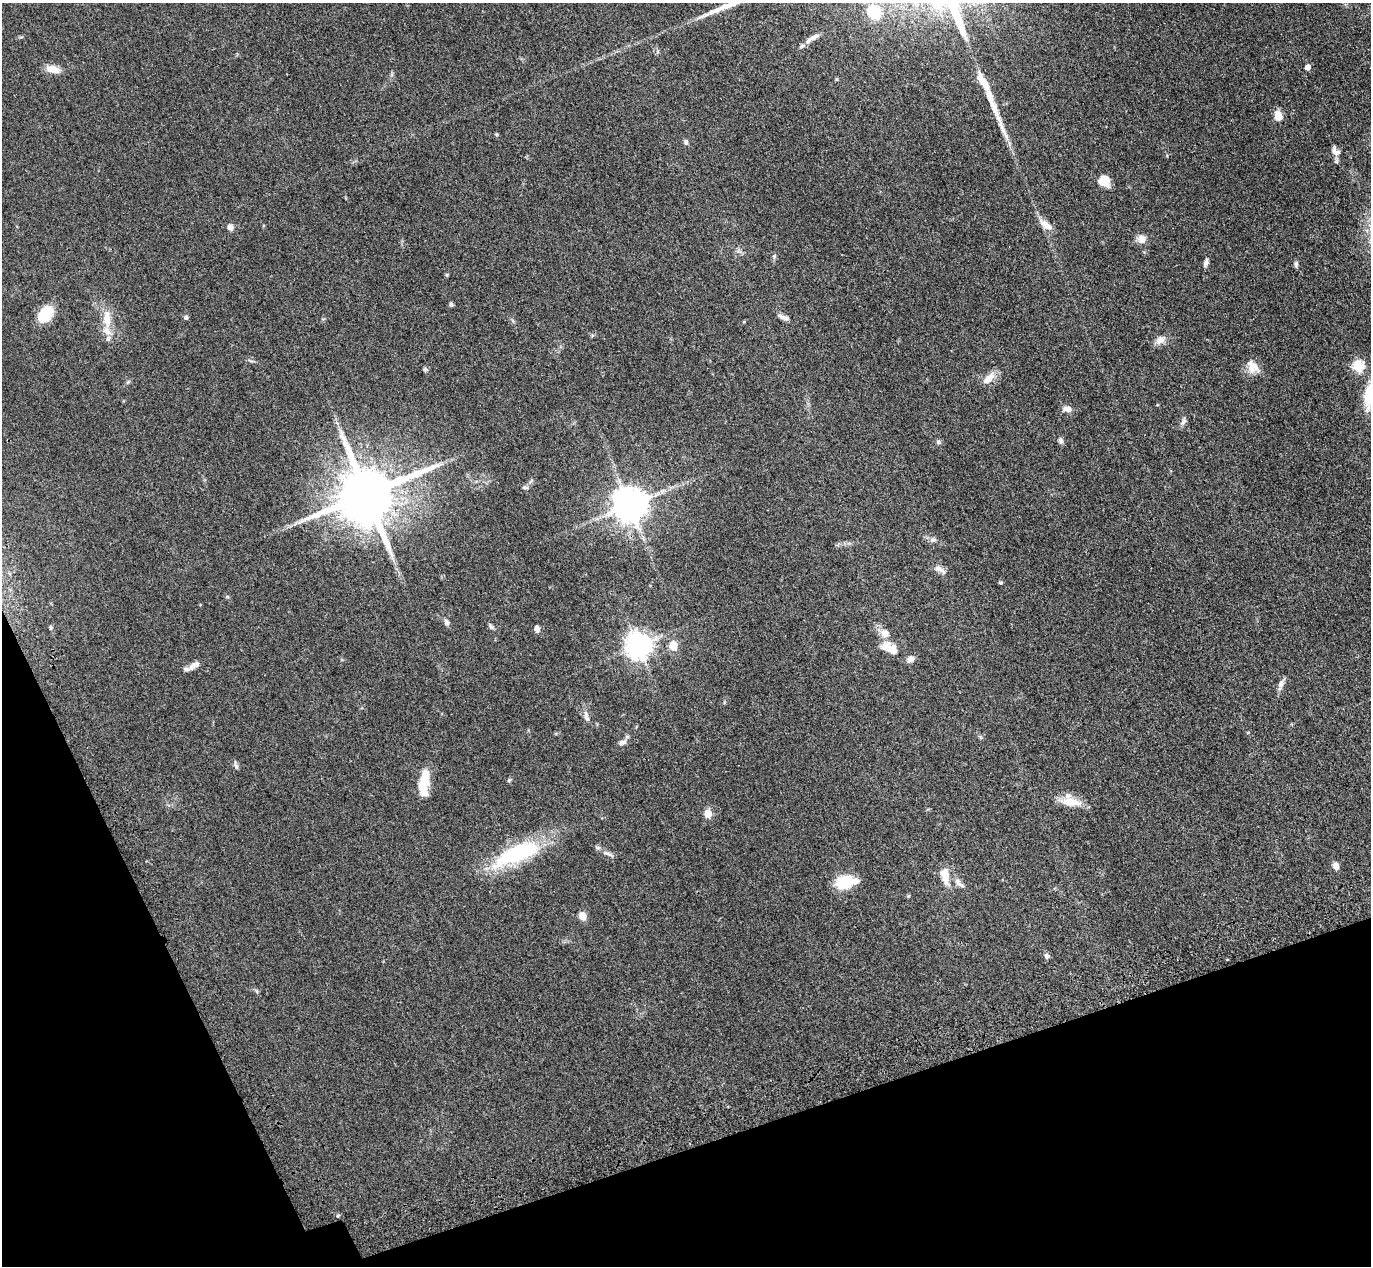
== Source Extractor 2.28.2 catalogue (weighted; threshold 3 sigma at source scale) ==
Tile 14 of 4 x 4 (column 2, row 4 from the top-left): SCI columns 1457-2825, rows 356-1619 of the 5650 x 5635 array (HDU 1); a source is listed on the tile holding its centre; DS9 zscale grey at full resolution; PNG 1373 x 1268 px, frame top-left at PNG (2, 3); no overlay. Shown black and unused: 17% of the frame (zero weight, under 3 of 4 exposures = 6% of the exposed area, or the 3 px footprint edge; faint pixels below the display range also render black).
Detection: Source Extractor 2.28.2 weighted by HDU 2 'WHT'; one run over the whole footprint, this tile lists its part. Background 0.0388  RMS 0.0049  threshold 0.0222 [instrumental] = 3 sigma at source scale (4.5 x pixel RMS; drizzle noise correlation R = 1.50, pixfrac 1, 0.05/0.05 arcsec/px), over >= 5 px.
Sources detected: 81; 2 long thin detections or spike segments (spike, bleed or trail) — not listed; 8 inside a brighter listed object's ellipse — not listed separately; the other 71 listed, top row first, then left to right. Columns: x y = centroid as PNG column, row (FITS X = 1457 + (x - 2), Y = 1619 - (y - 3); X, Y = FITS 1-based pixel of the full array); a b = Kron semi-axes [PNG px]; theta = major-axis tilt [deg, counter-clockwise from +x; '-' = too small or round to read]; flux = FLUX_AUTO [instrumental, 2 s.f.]
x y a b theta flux
874 12 16 12 -44 16
813 37 15 6 32 2.8
1308 67 5 4 - 3.8
53 69 14 8 -13 6.5
983 82 28 8 -57 7.9
1278 116 10 8 -75 5.2
497 134 5 4 - 0.57
686 142 7 6 - 1.2
1335 151 14 9 -56 3
1104 181 12 11 - 7.2
1046 225 22 8 -38 4.6
230 227 8 7 - 2.1
1142 239 12 11 - 3.2
774 256 5 5 - 0.66
1206 262 10 6 74 1.5
1296 264 8 5 -84 1.1
446 275 5 4 - 0.55
451 304 5 5 - 0.9
45 314 14 9 53 21
186 317 6 5 - 0.89
784 317 16 6 -23 2.1
107 318 27 11 -87 7.9
513 321 6 4 -70 0.68
592 335 5 5 - 0.7
1160 340 15 10 33 3.4
1358 366 6 5 - 37
1253 367 19 13 -54 5.8
425 369 7 5 -40 0.81
989 378 20 9 46 4.6
1369 395 40 13 79 17
1067 409 11 7 -15 2.8
1183 421 12 7 59 1.7
1060 441 8 6 -74 1.5
938 442 6 6 - 1.1
525 487 8 4 -10 0.86
366 494 17 15 27 4100
629 505 10 9 - 1100
933 540 8 6 20 1.2
940 569 18 8 -30 2.8
1001 582 5 4 - 0.64
227 597 6 4 -18 0.55
447 622 8 6 -71 1.6
491 626 9 5 -50 1
51 628 5 5 - 0.87
537 628 7 5 -75 2.1
885 633 12 11 - 4
673 645 10 8 -81 6.3
638 646 9 8 - 500
893 650 11 8 -55 5.5
910 659 9 7 28 2.4
195 665 14 6 29 3.1
1281 684 15 7 68 2.3
587 718 10 5 -59 1.6
981 737 6 4 -88 0.63
622 742 11 6 20 2
236 766 12 4 -75 1.1
509 780 7 4 37 0.7
424 782 30 10 79 12
1071 802 29 11 -8 8.4
708 814 5 5 - 11
607 853 15 6 -18 2.2
517 854 61 19 23 47
1336 866 9 7 -76 2.4
945 876 24 10 -81 6.7
958 882 15 7 -58 2.7
844 883 17 12 9 18
908 896 6 3 71 0.47
582 916 5 5 - 11
1046 956 8 6 -70 1.2
257 991 6 4 -71 0.66
338 1215 5 3 - 0.54
Isophote crosses this tile's border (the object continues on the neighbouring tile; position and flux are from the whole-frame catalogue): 1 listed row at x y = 1369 395